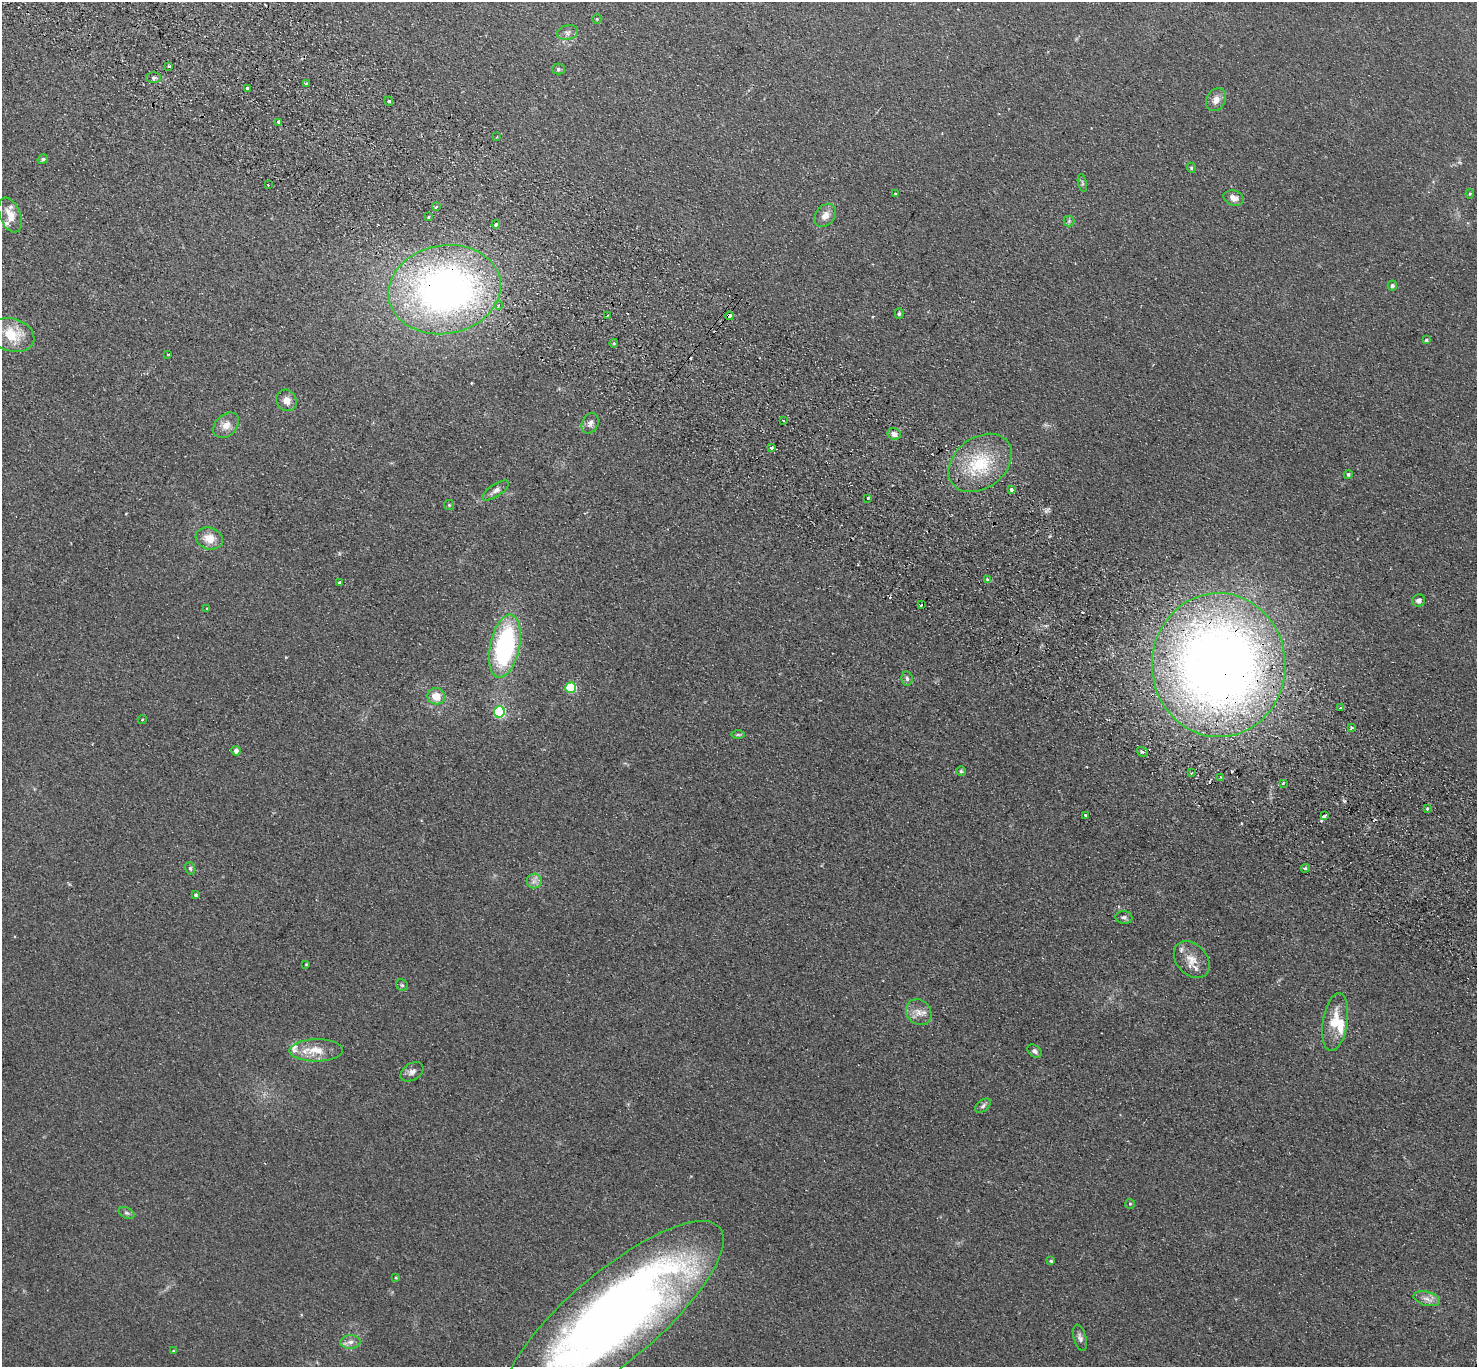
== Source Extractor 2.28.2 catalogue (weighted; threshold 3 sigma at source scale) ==
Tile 11 of 4 x 4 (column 3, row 3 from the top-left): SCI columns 2989-4463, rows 1569-2933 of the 5975 x 6006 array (HDU 1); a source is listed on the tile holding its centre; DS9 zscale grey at full resolution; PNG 1479 x 1369 px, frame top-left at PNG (2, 2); each listed source drawn as its Kron ellipse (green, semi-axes under 4 px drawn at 4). Shown black and unused: <1% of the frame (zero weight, under 2 of 3 exposures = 3% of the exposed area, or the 3 px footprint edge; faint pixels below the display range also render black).
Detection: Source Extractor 2.28.2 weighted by HDU 2 'WHT'; one run over the whole footprint, this tile lists its part. Background 0.0978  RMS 0.012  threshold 0.0537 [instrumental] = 3 sigma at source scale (4.5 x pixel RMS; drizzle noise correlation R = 1.50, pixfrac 1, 0.05/0.05 arcsec/px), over >= 5 px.
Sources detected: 106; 8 cosmic-ray / hot-pixel residue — neither listed nor drawn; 4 inside a brighter listed object's ellipse — not listed separately; the other 94 listed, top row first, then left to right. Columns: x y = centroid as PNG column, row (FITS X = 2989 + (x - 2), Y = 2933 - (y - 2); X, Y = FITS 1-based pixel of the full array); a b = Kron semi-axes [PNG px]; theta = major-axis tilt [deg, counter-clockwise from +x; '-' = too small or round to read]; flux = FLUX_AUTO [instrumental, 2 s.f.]
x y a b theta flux
597 19 5 4 - 1.4
568 32 10 7 14 4.9
169 66 3 3 - 3.8
558 69 6 5 - 2
153 78 7 5 0 2.9
306 84 3 3 - 2.7
247 88 3 3 - 4.2
1216 100 12 9 59 9.3
389 101 4 4 - 1.8
279 122 4 3 - 5.2
497 137 2 2 - 0.94
43 159 5 4 - 1.9
1191 168 5 4 - 1.6
1082 183 9 4 -77 2
268 185 2 2 - 0.71
895 193 4 3 - 0.87
1470 194 5 4 - 1.3
1234 198 10 7 -17 6.9
436 207 4 3 - 1.3
10 215 18 10 -68 16
825 215 13 9 54 9.7
428 217 3 2 - 2.2
1069 221 5 5 - 1.9
496 225 4 4 - 2.6
1392 286 5 4 - 2.8
445 290 56 44 10 590
499 305 4 3 - 1.3
899 314 5 4 - 1.9
607 316 3 2 - 1.4
729 316 4 3 - 12
12 335 23 16 -16 36
1426 340 3 3 - 1.6
614 343 4 3 - 1
168 354 3 2 - 1
287 400 11 9 -55 8.3
783 421 3 2 - 2.3
590 423 11 8 64 5.5
226 425 15 10 45 11
894 434 7 6 - 5.8
771 448 3 3 - 8.7
980 463 35 25 37 68
1348 474 4 4 - 2.2
496 490 15 6 34 5.8
1011 490 3 3 - 4.3
868 498 3 3 - 2.7
449 505 5 4 - 1.3
209 538 13 11 -17 17
987 579 3 3 - 2.5
339 582 3 3 - 1.5
1419 600 6 6 - 4.5
921 605 3 3 - 2.1
207 609 3 2 - 1.6
505 646 32 14 78 170
1219 665 72 67 -89 1300
907 679 7 5 -84 3
571 688 5 5 - 89
436 696 9 8 - 18
1340 708 3 2 - 1.7
499 712 5 5 - 100
142 720 4 3 - 0.95
1351 728 3 3 - 2.1
738 735 6 4 0 1.9
236 751 5 4 - 5.4
1143 752 6 4 -33 2.2
961 771 4 4 - 1.9
1191 773 3 2 - 0.99
1220 777 2 2 - 0.94
1283 783 3 3 - 1.1
1427 809 3 3 - 2.3
1085 816 3 3 - 3.1
1324 816 4 3 - 12
190 868 6 5 - 2.3
1305 868 4 4 - 1.6
534 881 7 7 - 5
195 895 3 3 - 1.8
1124 917 8 6 -4 3.2
1192 960 21 15 -48 17
306 964 3 3 - 0.91
402 985 6 5 - 2
919 1012 14 12 -48 11
1335 1022 29 12 81 28
316 1050 26 11 1 24
1034 1051 8 5 -37 3.8
412 1072 12 8 32 5.6
983 1106 9 5 39 3.4
1130 1204 5 5 - 1.4
126 1213 8 5 -26 3
1051 1261 4 3 - 1.8
396 1278 4 3 - 1
1427 1299 13 7 -14 7.3
614 1317 138 45 40 1200
1080 1338 13 6 -74 4.7
350 1342 10 6 1 5.9
174 1351 4 3 - 1.6
Overlapping masked pixels (flux is a lower limit): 4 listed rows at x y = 445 290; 729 316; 980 463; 1219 665
Isophote crosses this tile's border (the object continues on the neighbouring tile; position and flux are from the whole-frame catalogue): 1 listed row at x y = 614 1317